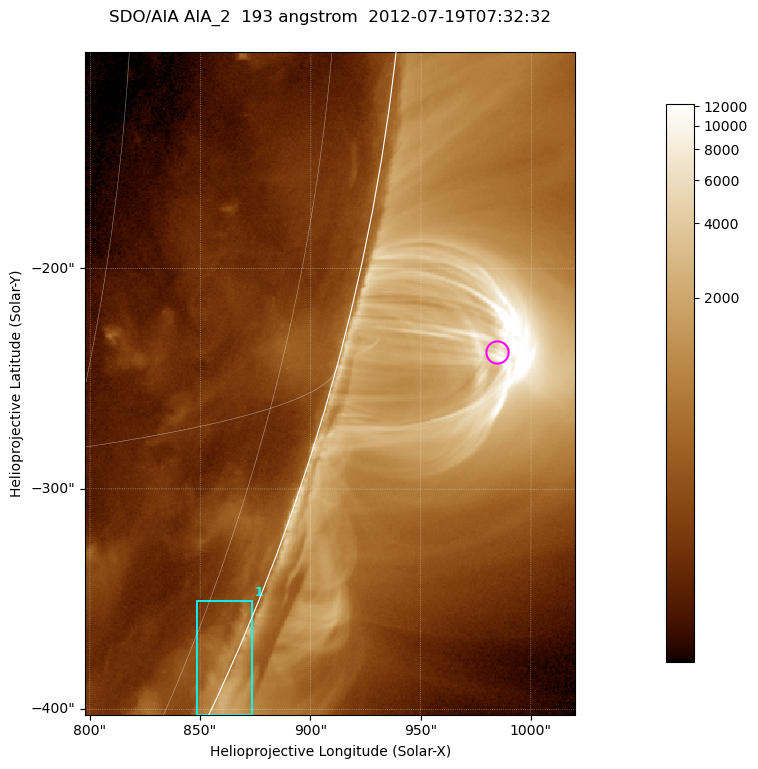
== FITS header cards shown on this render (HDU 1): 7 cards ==
TELESCOP= 'SDO/AIA '           / For AIA: SDO/AIA
INSTRUME= 'AIA_2   '           / For AIA: AIA_ATA1, AIA_ATA2, AIA_ATA3 or AIA_AT
WAVELNTH=                  193 / [angstrom] Wavelength
WAVEUNIT= 'angstrom'           / Wavelength unit: angstrom
DATE-OBS= '2012-07-19T07:32:32.470' / [ISO] Date when observation started; ISO 8
CTYPE1  = 'HPLN-TAN'           / CTYPE1; Typically HPLN
CTYPE2  = 'HPLT-TAN'           / CTYPE2; Typically HPLT

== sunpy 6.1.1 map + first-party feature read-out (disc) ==
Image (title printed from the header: SDO/AIA AIA_2  193 angstrom  2012-07-19T07:32:32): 370 x 500 px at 0.601 arcsec/px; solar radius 944 arcsec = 1572 px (partial field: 1.2% of the solar disc is inside the frame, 48% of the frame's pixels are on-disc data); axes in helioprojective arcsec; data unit not stated in the header (colour bar unlabelled)
Orientation: roll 0.0563 deg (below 1 deg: not rotated)
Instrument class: DISC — disc imager (sunpy class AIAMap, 193 A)
Bright regions (active regions / flare kernels): reference = the on-disc median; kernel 3 px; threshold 5 sigma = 390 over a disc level ~195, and >= 1.15x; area >= 185 px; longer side >= 4 px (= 2.4 arcsec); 1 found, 1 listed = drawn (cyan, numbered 1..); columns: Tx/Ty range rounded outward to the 2 arcsec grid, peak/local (2 s.f.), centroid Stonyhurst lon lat
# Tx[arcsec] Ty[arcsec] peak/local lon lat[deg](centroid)
1 848..874 -404..-350 8.7 +82 -23
Off-limb structures (1.02-1.3 R_sun): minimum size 92 px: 2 found; the strongest spans PA ~250..260 deg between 1.02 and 1.14 R_sun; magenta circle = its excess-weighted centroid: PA ~255 deg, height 1.07 R_sun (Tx ~984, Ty ~-238 arcsec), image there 12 x the reference